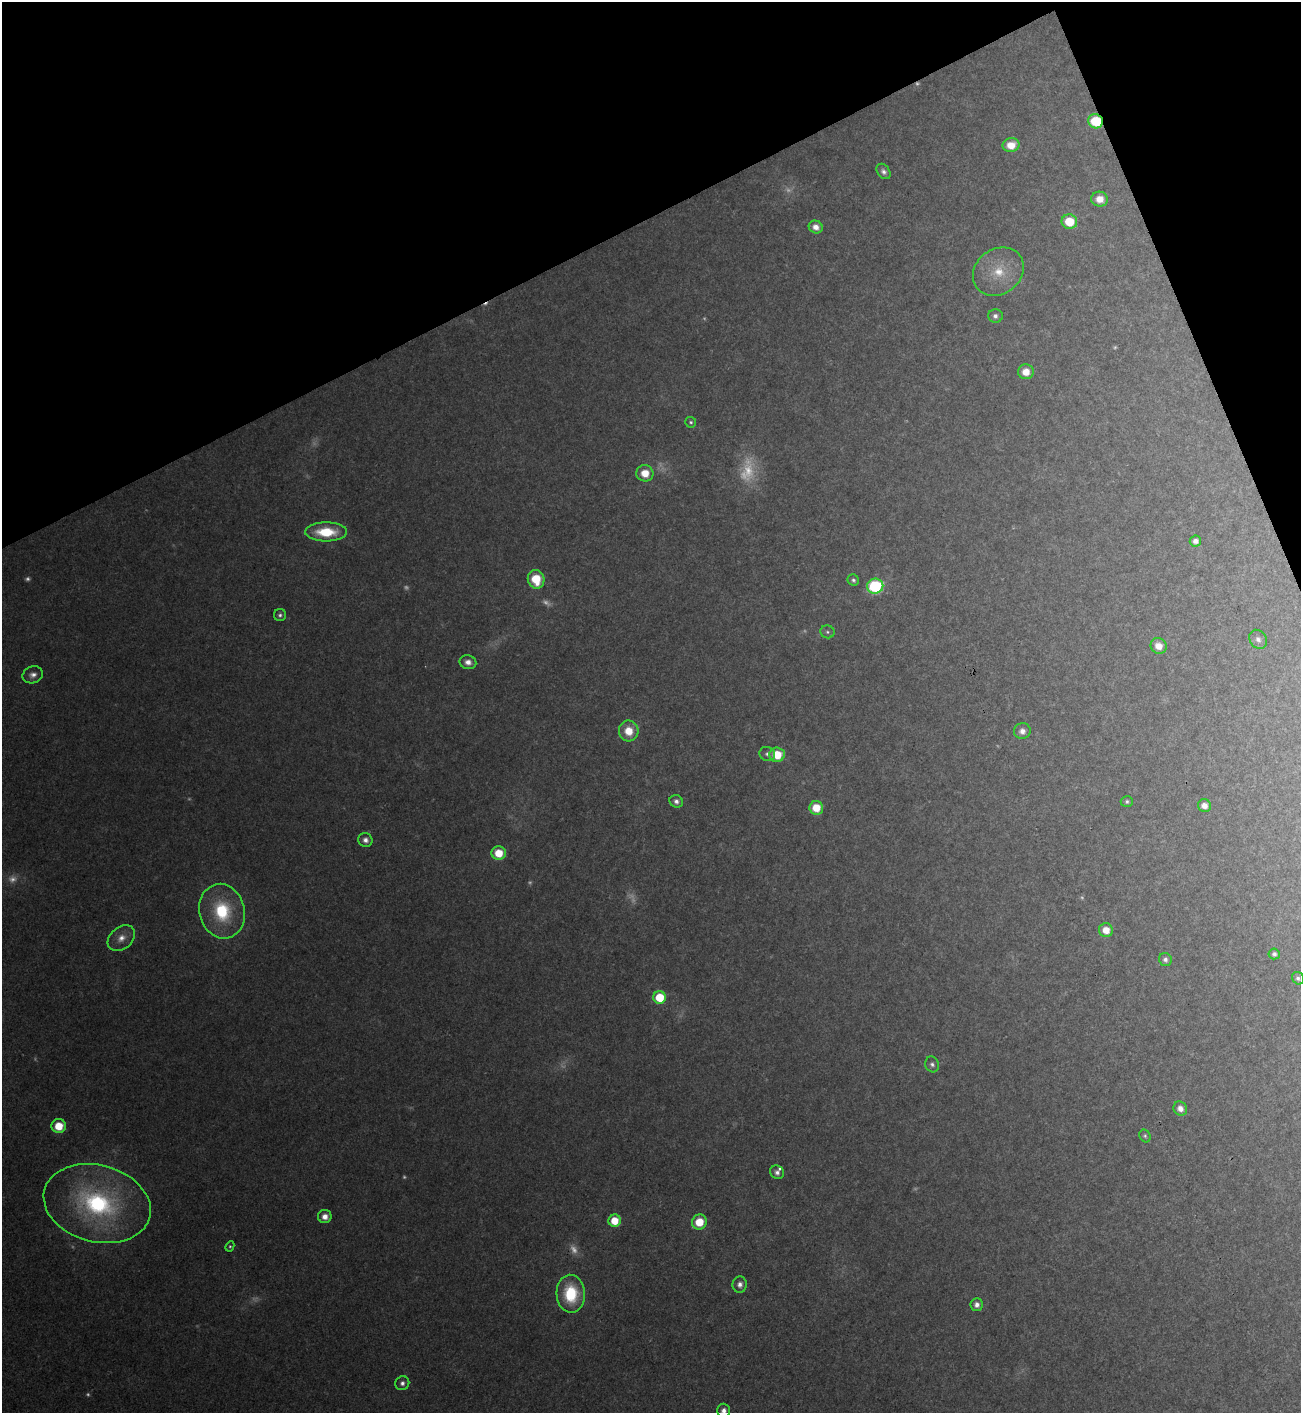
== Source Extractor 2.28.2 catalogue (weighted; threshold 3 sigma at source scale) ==
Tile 3 of 4 x 4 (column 3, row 1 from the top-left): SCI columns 2752-4050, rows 4236-5646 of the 5633 x 5646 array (HDU 1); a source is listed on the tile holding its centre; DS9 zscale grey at full resolution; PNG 1303 x 1415 px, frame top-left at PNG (2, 2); each listed source drawn as its Kron ellipse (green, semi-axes under 4 px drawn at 4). Shown black and unused: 20% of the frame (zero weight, under 2 of 3 exposures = <1% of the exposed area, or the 3 px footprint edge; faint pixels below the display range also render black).
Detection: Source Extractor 2.28.2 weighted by HDU 2 'WHT'; one run over the whole footprint, this tile lists its part. Background 0.0477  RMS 0.0075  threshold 0.0339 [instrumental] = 3 sigma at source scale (4.5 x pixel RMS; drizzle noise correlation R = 1.50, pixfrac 1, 0.05/0.05 arcsec/px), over >= 5 px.
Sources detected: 80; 24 too faint to see at this stretch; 1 cosmic-ray / hot-pixel residue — neither listed nor drawn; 1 inside a brighter listed object's ellipse — not listed separately; the other 54 listed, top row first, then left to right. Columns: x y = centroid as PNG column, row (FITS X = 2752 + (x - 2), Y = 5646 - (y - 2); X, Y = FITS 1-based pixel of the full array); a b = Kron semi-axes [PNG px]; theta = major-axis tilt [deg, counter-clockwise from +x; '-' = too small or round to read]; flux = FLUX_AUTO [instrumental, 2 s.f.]
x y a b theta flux
1096 121 7 7 - 36
1011 145 8 7 - 13
884 171 8 6 -52 3.8
1100 199 8 7 - 11
1069 222 8 7 - 25
816 227 7 6 - 7.7
998 272 27 22 37 29
995 316 7 6 - 3.4
1026 372 8 7 - 11
691 422 5 5 - 1.8
645 473 8 8 - 14
326 532 21 9 0 36
1195 541 6 5 - 5.1
536 579 9 8 - 28
853 580 6 5 - 2.2
875 586 8 7 - 97
280 615 6 6 - 2.4
827 632 7 6 - 2.2
1258 639 10 8 -55 3.8
1159 646 8 7 - 10
468 662 8 7 - 6.5
33 675 10 8 20 5.3
629 731 10 10 - 17
1022 731 8 8 - 5.9
767 754 8 7 - 3.3
777 755 7 7 - 22
676 801 7 6 - 3.8
1127 802 6 5 - 2
1204 806 6 6 - 7.1
816 808 7 7 - 18
365 840 7 7 - 4.5
499 853 7 7 - 19
222 911 27 22 -76 59
1106 930 7 7 - 11
121 938 15 11 41 9.4
1274 954 5 5 - 2.5
1165 959 7 6 - 3.6
1298 978 6 5 - 2.6
660 997 6 6 - 29
932 1064 8 6 -73 2.9
1180 1109 7 6 - 6.7
59 1126 7 7 - 20
1145 1136 7 5 -61 1.7
777 1172 7 6 - 3.5
97 1204 54 38 -15 160
325 1216 7 6 - 7.3
615 1221 6 6 - 20
699 1222 8 7 - 21
230 1246 5 4 - 1.3
740 1284 8 7 - 4.4
571 1294 19 14 -87 46
977 1305 6 6 - 4.9
402 1383 7 7 - 3.5
724 1411 7 6 - 4.9
Overlapping masked pixels (flux is a lower limit): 1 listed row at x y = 1096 121
Isophote crosses this tile's border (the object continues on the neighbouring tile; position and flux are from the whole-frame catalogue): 1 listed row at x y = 724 1411